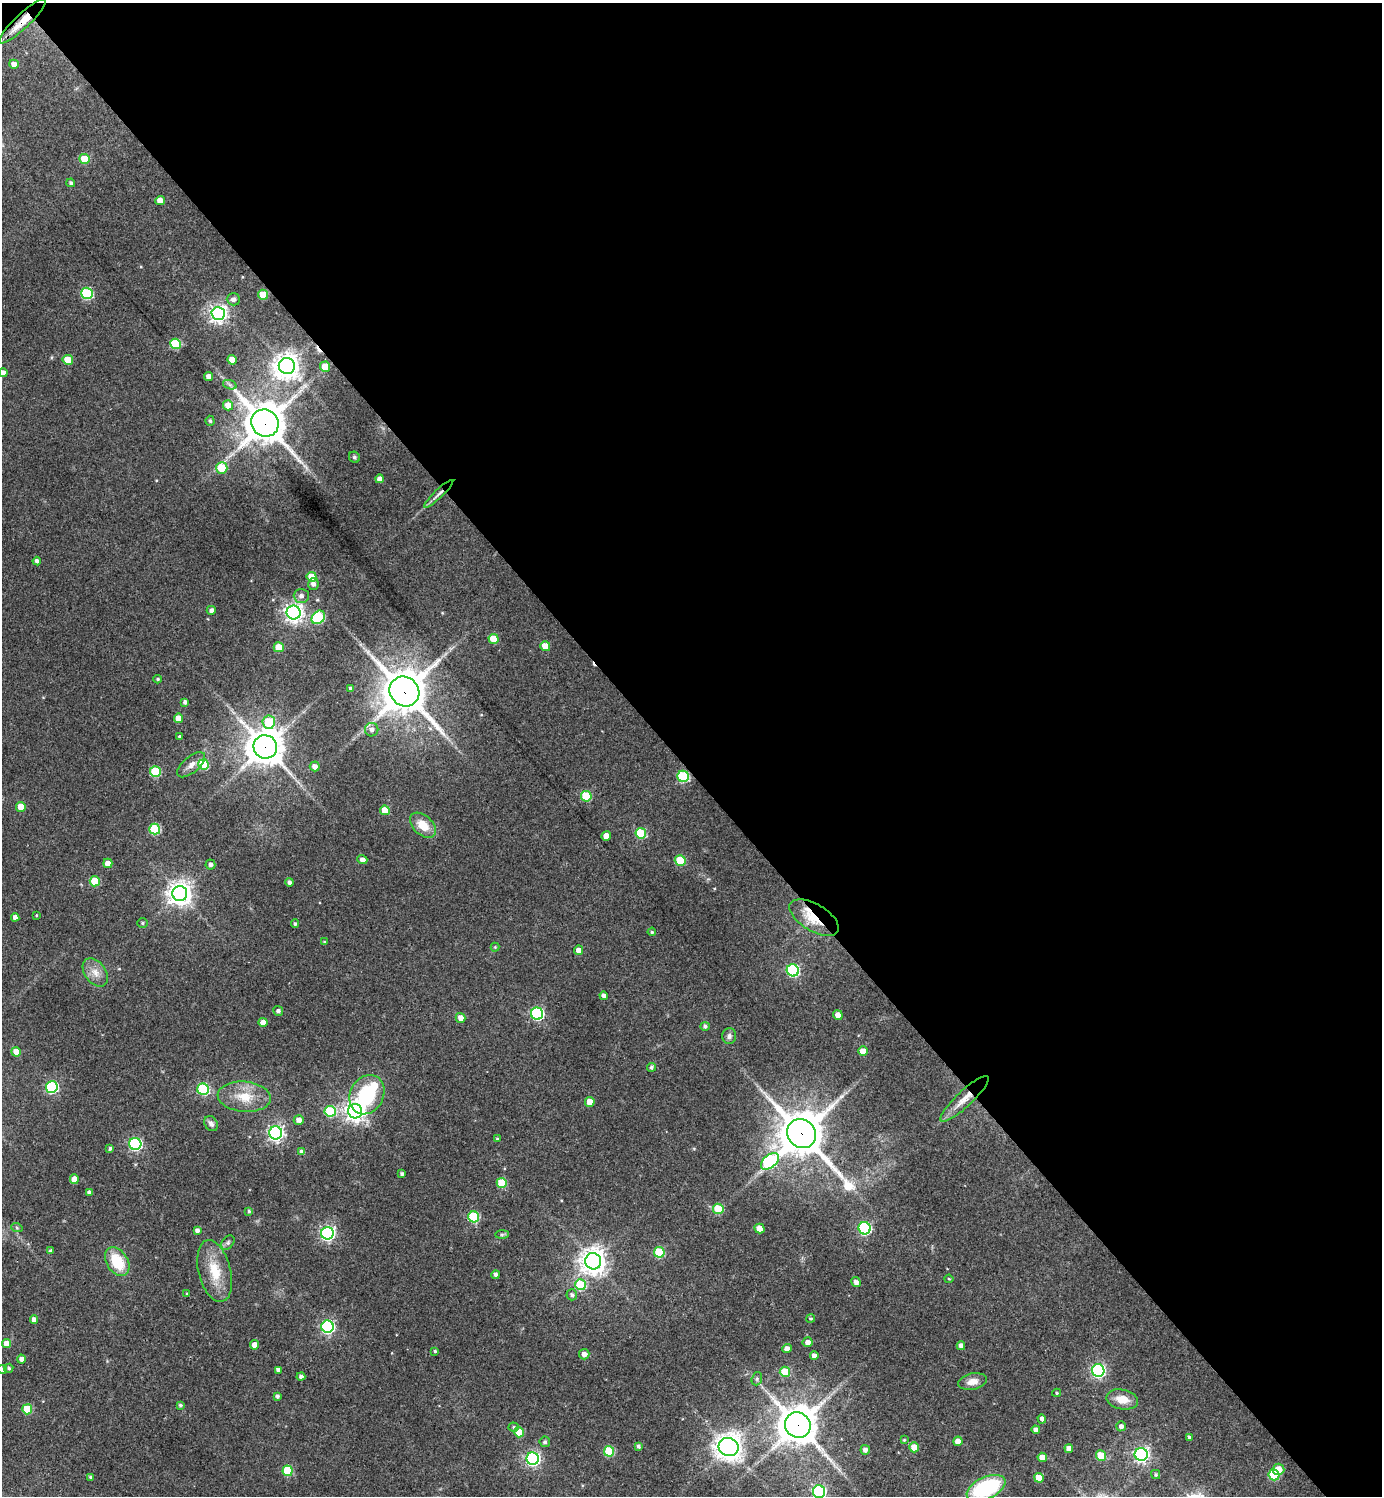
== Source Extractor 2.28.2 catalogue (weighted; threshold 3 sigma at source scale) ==
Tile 3 of 4 x 4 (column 3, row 1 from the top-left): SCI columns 3066-4445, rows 4489-5982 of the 5989 x 5991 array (HDU 1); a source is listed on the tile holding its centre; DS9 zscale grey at full resolution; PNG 1384 x 1498 px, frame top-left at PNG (2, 3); each listed source drawn as its Kron ellipse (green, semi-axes under 4 px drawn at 4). Shown black and unused: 51% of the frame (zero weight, under 3 of 4 exposures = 1% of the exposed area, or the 3 px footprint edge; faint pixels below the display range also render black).
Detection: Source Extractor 2.28.2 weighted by HDU 2 'WHT'; one run over the whole footprint, this tile lists its part. Background 0.0624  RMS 0.0053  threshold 0.024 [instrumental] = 3 sigma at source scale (4.5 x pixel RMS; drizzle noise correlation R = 1.50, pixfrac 1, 0.05/0.05 arcsec/px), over >= 5 px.
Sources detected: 184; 1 inside a brighter object's white glare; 1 cosmic-ray / hot-pixel residue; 2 long thin detections or spike segments (spike, bleed or trail) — neither listed nor drawn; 1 inside a brighter listed object's ellipse — not listed separately; the other 179 listed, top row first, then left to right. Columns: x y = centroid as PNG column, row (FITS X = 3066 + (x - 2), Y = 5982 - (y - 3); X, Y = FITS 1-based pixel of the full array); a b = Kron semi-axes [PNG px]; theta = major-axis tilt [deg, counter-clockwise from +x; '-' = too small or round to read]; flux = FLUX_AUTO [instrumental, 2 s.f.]
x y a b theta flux
23 21 32 7 43 10
14 64 5 4 - 3.5
84 159 5 5 - 14
71 183 4 4 - 1.1
160 201 5 4 - 6.5
87 293 6 5 - 52
263 295 5 5 - 15
233 299 6 6 - 2.3
218 314 7 6 - 230
175 344 5 5 - 36
68 360 5 5 - 14
232 360 5 4 - 5.7
287 366 8 8 - 570
325 367 5 5 - 9.8
3 373 4 4 - 2.1
209 377 4 4 - 4
230 385 7 4 -19 1.1
228 405 5 5 - 6.9
210 421 5 4 - 0.89
265 423 14 13 - 1400
354 457 6 5 - 1
222 468 6 5 - 18
380 479 4 4 - 3.3
439 494 20 4 43 2.8
37 561 4 4 - 1.8
312 577 5 5 - 13
313 584 6 5 - 1.9
301 596 7 7 - 2.3
211 610 4 4 - 1.7
294 612 7 7 - 270
318 617 7 6 - 48
493 639 5 5 - 11
545 646 5 5 - 9.3
279 647 5 5 - 12
158 679 4 3 - 0.84
351 689 4 3 - 1.2
404 692 16 14 -47 1700
185 702 4 4 - 1.6
178 718 4 4 - 6.4
269 722 6 6 - 23
372 730 6 6 - 2.4
179 736 3 3 - 1.1
265 747 12 11 - 1100
203 764 5 5 - 24
191 765 17 8 40 3.8
315 766 5 5 - 2.8
155 772 5 5 - 32
683 776 6 5 - 48
586 796 5 5 - 26
21 807 5 5 - 11
385 810 5 4 - 11
423 825 15 9 -43 9.2
155 829 5 5 - 36
641 833 5 5 - 26
606 836 5 4 - 6.5
362 860 5 4 - 2.4
680 860 5 5 - 18
108 863 4 4 - 4.7
210 864 5 5 - 1.5
95 881 5 5 - 19
289 882 4 4 - 1.5
180 893 7 7 - 480
36 915 3 2 - 0.4
15 917 4 4 - 2.6
814 918 28 13 -31 15
142 923 5 4 - 0.9
295 924 4 4 - 1
652 932 4 4 - 0.63
324 942 4 3 - 0.61
495 947 4 4 - 0.53
579 950 4 4 - 4.4
793 970 6 6 - 66
95 972 16 10 -53 5.5
604 996 4 4 - 2.1
278 1011 5 5 - 1.7
537 1014 6 6 - 83
838 1015 5 4 - 4.6
461 1018 5 4 - 3.7
263 1022 4 4 - 4.5
705 1026 5 4 - 1.2
729 1036 8 7 - 1.8
863 1051 5 4 - 5.9
16 1052 4 4 - 7.9
651 1067 4 4 - 1.1
52 1087 6 6 - 63
203 1089 6 5 - 48
367 1095 20 16 62 31
244 1097 27 15 -5 13
964 1099 32 8 43 8.9
590 1102 5 4 - 8
330 1111 5 5 - 38
355 1111 7 7 - 320
299 1120 5 4 - 2.7
211 1124 8 6 -55 2.2
276 1133 6 6 - 170
802 1134 15 13 -48 1700
497 1139 4 3 - 0.54
135 1144 6 6 - 80
110 1148 4 3 - 0.97
302 1152 4 4 - 3
770 1161 10 6 40 72
402 1174 3 3 - 1
74 1179 5 4 - 6.9
502 1183 5 5 - 20
89 1192 4 3 - 1.4
718 1209 5 5 - 21
249 1211 4 4 - 0.7
474 1217 5 5 - 41
17 1228 6 4 -19 0.69
760 1228 5 4 - 6.5
865 1228 6 6 - 80
197 1230 4 4 - 2.1
327 1233 6 6 - 140
502 1234 7 4 1 0.91
228 1243 8 5 50 1.2
50 1251 4 3 - 1.2
659 1252 5 5 - 31
593 1261 8 8 - 550
117 1262 16 10 -58 18
215 1271 32 16 -76 16
496 1275 4 4 - 1.9
949 1279 4 4 - 0.55
856 1282 5 4 - 2.4
580 1285 5 5 - 31
187 1294 3 3 - 0.53
572 1295 5 5 - 1.4
810 1319 4 4 - 0.74
34 1320 4 4 - 2.8
328 1327 6 6 - 100
808 1342 5 5 - 2.8
6 1343 4 4 - 5.8
255 1345 4 4 - 5
961 1346 4 4 - 2.4
787 1349 4 4 - 3.3
435 1351 3 3 - 0.72
584 1354 5 5 - 2.7
814 1356 4 4 - 2.8
21 1359 4 4 - 2.2
9 1368 5 4 - 0.95
2 1369 5 4 - 1.5
278 1370 4 4 - 1.5
1098 1371 6 6 - 100
785 1372 5 5 - 15
301 1376 4 4 - 1.7
757 1379 7 5 71 1.1
972 1382 15 8 11 4.5
1057 1393 4 4 - 0.6
277 1396 4 4 - 1.2
1122 1399 16 10 -11 7.6
180 1405 4 3 - 0.92
27 1409 5 5 - 21
1042 1419 4 4 - 2.2
798 1425 13 12 - 1200
1121 1426 5 5 - 2.2
514 1427 5 4 - 0.79
1036 1430 4 4 - 2.8
519 1432 5 5 - 13
1189 1437 4 3 - 0.86
904 1440 4 3 - 0.51
958 1441 5 4 - 4.9
545 1442 5 5 - 1.2
638 1446 4 4 - 1.1
728 1447 10 9 - 590
914 1447 5 5 - 6.8
1069 1448 4 4 - 3.5
865 1450 5 4 - 2.1
609 1451 5 5 - 25
1141 1454 6 6 - 160
1101 1456 5 5 - 15
1042 1457 5 4 - 5.1
533 1459 6 6 - 120
1278 1469 6 5 - 6.8
287 1471 5 5 - 27
1156 1474 4 4 - 0.99
1274 1475 5 5 - 32
91 1477 4 3 - 0.97
1039 1478 5 4 - 8.3
986 1488 21 11 24 54
819 1492 6 6 - 98
Overlapping masked pixels (flux is a lower limit): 10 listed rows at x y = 23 21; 265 423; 439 494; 404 692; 265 747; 683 776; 814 918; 964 1099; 802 1134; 798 1425
Isophote crosses this tile's border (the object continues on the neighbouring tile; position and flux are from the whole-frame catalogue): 4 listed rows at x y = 3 373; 2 1369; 986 1488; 819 1492